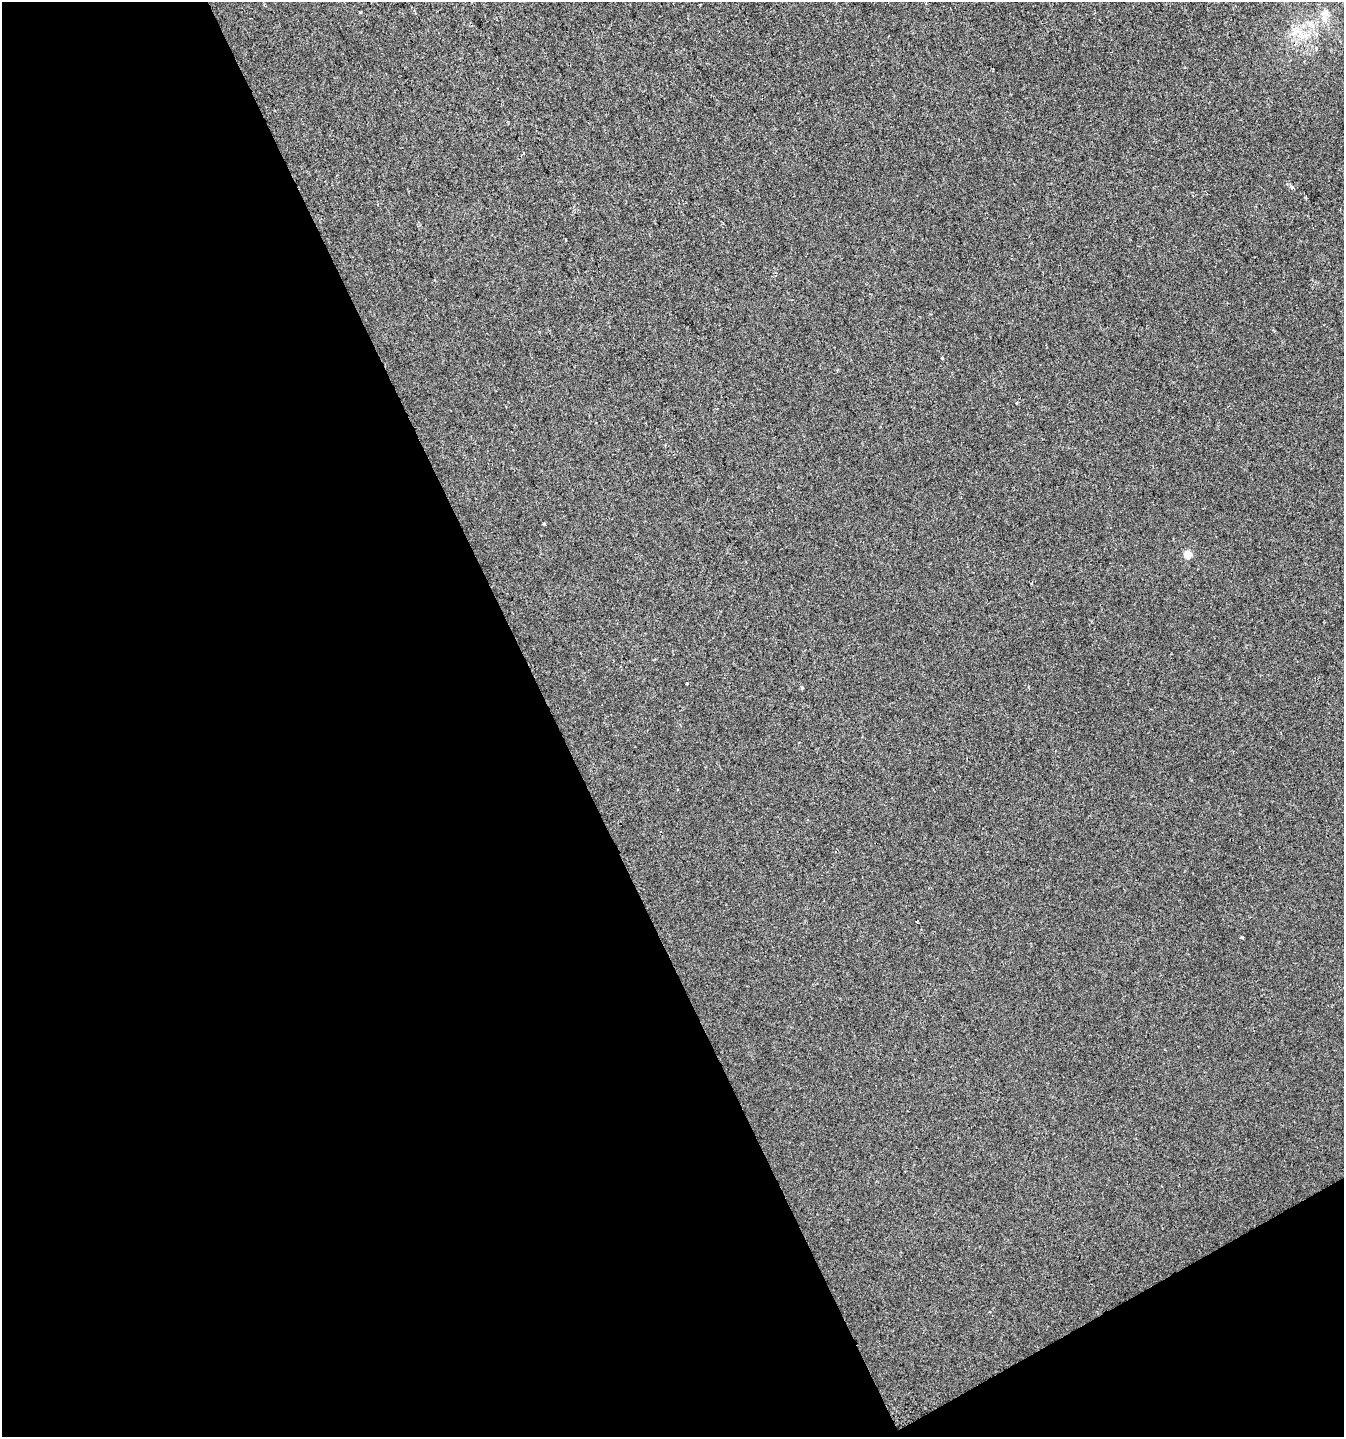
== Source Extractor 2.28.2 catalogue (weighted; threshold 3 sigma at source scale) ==
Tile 3 of 2 x 2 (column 1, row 2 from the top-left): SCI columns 76-1417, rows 1-1435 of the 2818 x 2871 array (HDU 1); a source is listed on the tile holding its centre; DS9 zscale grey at full resolution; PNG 1346 x 1439 px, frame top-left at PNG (2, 2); no overlay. Shown black and unused: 44% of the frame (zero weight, under 2 of 3 exposures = <1% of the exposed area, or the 3 px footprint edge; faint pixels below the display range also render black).
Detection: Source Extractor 2.28.2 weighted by HDU 2 'WHT'; one run over the whole footprint, this tile lists its part. Background 1.14e-04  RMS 0.0044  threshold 0.02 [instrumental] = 3 sigma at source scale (4.5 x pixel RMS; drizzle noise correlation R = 1.50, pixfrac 1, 0.0396/0.0396 arcsec/px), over >= 5 px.
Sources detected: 11; all 11 listed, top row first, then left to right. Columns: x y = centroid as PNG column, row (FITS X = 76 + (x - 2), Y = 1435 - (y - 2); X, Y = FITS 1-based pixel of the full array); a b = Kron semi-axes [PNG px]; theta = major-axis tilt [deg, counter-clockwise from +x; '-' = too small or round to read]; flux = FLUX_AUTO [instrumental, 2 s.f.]
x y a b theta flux
1325 13 12 9 70 3.2
1312 25 13 5 -37 2.2
1296 31 14 5 32 2.9
1292 187 5 4 - 0.87
942 358 3 3 - 0.98
1016 403 3 3 - 0.41
544 524 3 3 - 1.3
1188 555 5 5 - 7.6
687 683 3 3 - 0.88
917 922 3 3 - 2.2
1242 937 3 3 - 0.92
Unlisted compact peaks at least as high as the median listed source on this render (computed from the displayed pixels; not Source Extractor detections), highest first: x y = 802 688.